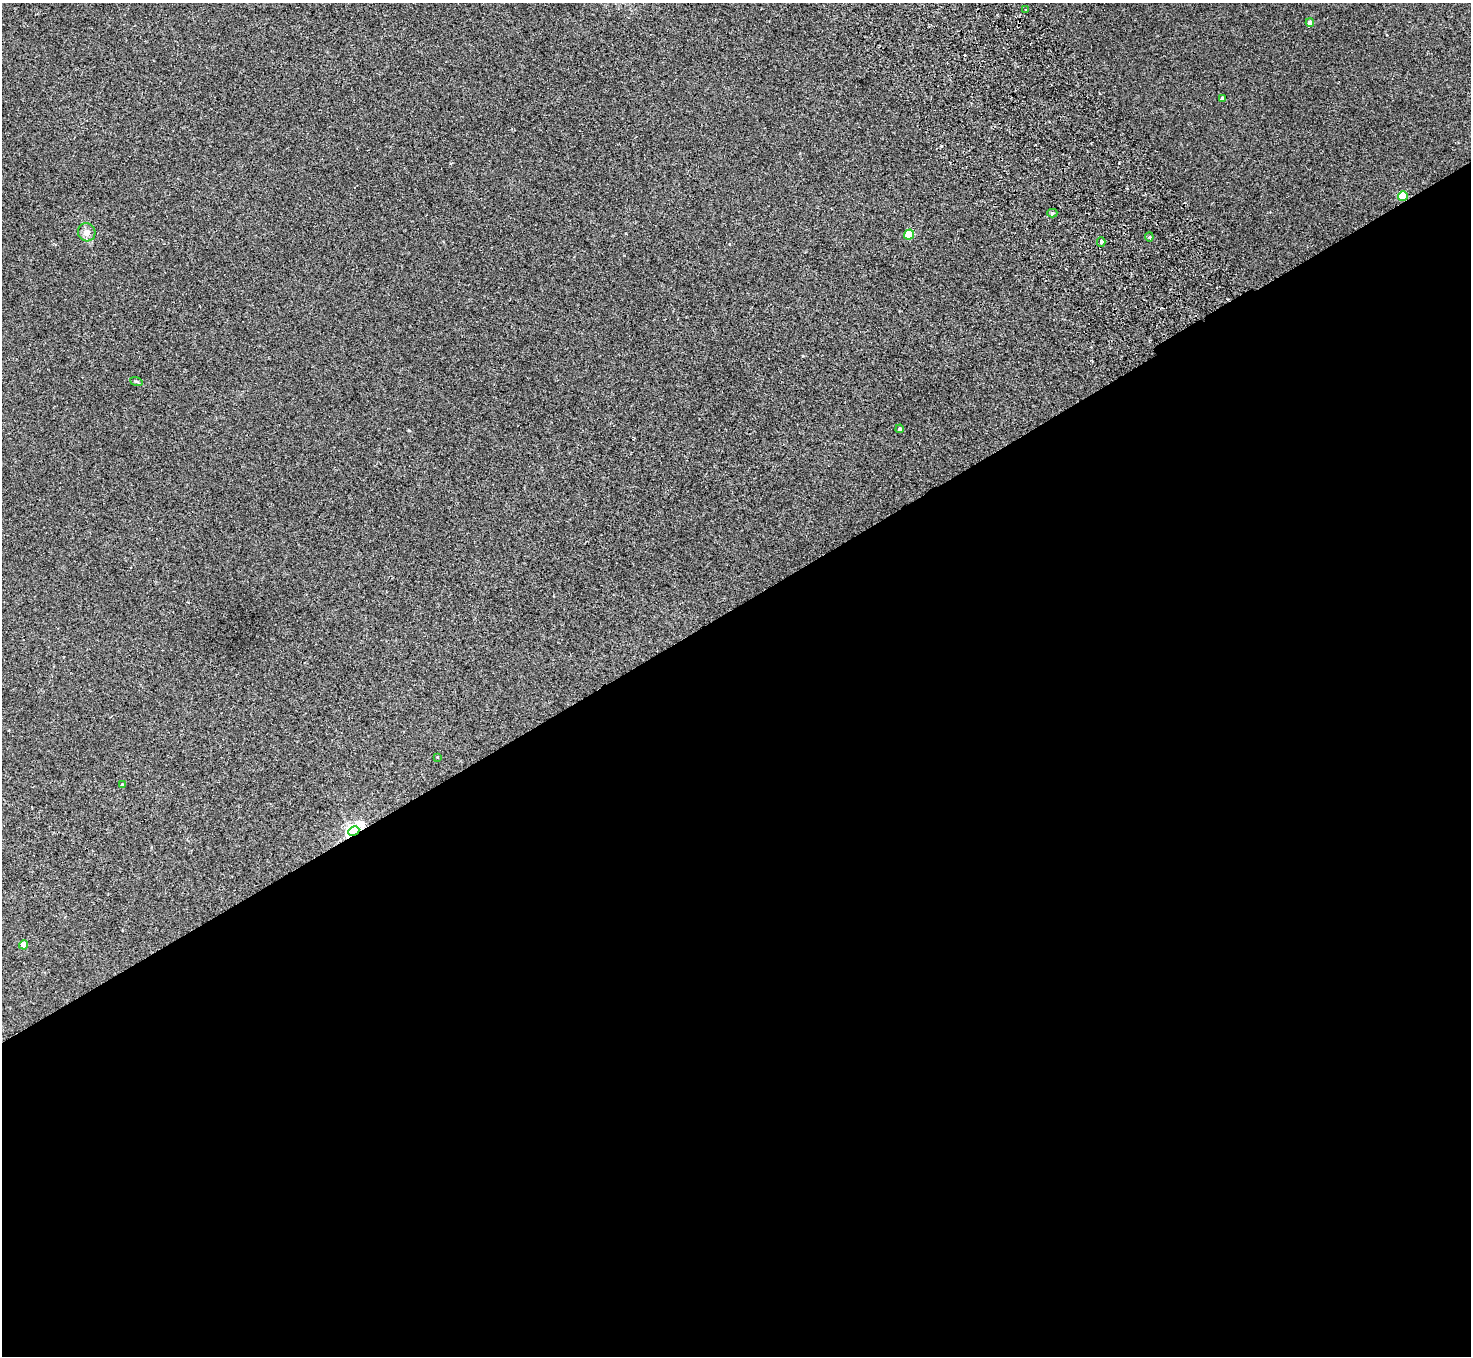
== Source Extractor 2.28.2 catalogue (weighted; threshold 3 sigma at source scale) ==
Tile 15 of 4 x 4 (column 3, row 4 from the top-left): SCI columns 2992-4460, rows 334-1687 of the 5980 x 5944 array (HDU 1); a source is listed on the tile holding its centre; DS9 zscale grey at full resolution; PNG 1473 x 1358 px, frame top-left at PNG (2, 3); each listed source drawn as its Kron ellipse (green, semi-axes under 4 px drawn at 4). Shown black and unused: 56% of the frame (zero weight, under 2 of 3 exposures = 3% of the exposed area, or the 3 px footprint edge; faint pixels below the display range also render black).
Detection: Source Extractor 2.28.2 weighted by HDU 2 'WHT'; one run over the whole footprint, this tile lists its part. Background 0.0219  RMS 0.0068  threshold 0.0305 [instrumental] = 3 sigma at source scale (4.5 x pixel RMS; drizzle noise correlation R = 1.50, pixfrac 1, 0.05/0.05 arcsec/px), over >= 5 px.
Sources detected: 17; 1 inside a brighter object's white glare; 1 cosmic-ray / hot-pixel residue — neither listed nor drawn; the other 15 listed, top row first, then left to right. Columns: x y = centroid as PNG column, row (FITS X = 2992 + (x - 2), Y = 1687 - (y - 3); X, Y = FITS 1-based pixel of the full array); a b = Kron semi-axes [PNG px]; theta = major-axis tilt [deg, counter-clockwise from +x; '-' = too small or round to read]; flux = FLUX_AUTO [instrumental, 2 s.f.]
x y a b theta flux
1026 10 4 4 - 0.58
1310 22 4 4 - 3.4
1222 99 4 3 - 1.9
1403 196 5 4 - 29
1052 213 5 4 - 1.1
87 232 9 8 - 4.3
909 234 5 5 - 23
1149 237 4 4 - 0.8
1101 242 5 3 - 7.1
136 381 6 4 -19 0.91
900 429 4 4 - 1.3
437 757 3 2 - 0.44
122 785 3 3 - 1.2
354 831 6 5 - 190
24 945 4 4 - 6.5
Overlapping masked pixels (flux is a lower limit): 2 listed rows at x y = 1403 196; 354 831